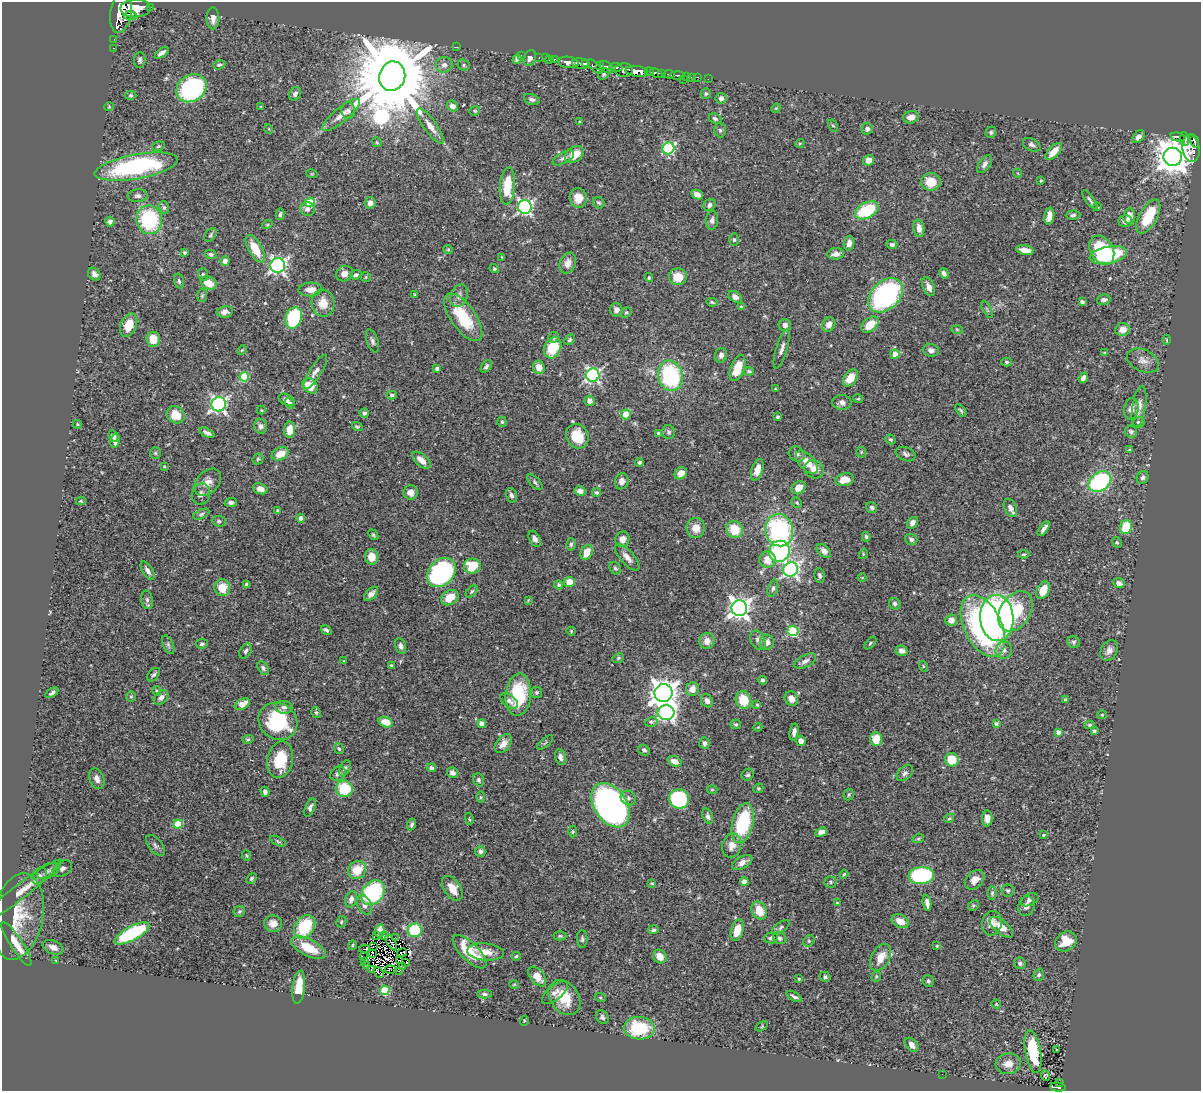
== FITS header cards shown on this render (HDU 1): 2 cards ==
NAXIS1  =                 1199
NAXIS2  =                 1089

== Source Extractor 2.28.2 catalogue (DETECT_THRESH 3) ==
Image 1199 x 1089 px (HDU 1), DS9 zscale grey, 1 PNG px = 1 image px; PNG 1203 x 1093 px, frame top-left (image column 1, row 1089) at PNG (2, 2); each listed source drawn as its Kron ellipse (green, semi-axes under 4 px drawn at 4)
Background 0.456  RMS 0.02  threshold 0.0611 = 3 sigma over >= 5 px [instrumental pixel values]
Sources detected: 508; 9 with non-positive FLUX_AUTO (blend fragments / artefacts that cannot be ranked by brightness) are neither listed nor drawn; the other 499 listed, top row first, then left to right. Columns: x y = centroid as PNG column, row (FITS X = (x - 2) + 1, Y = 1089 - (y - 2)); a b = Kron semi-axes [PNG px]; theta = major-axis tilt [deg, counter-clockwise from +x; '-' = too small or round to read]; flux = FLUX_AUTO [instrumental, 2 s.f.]
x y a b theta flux
150 7 3 3 - 41
135 8 15 9 1 2000
121 12 21 10 81 2800
130 16 7 4 -1 320
213 18 11 6 -90 8.5
114 39 2 2 - 2.7
457 47 2 2 - 56
113 48 3 2 - 6.9
162 53 8 4 36 5.9
521 55 2 2 - 8.2
539 57 3 2 - 9.7
530 58 8 6 68 5.4
545 58 2 2 - 5.2
517 59 5 4 - 3.6
554 59 3 3 - 23
140 60 8 6 86 3.3
549 60 3 2 - 13
568 62 10 5 -7 770
586 63 4 3 - 160
581 64 9 5 -9 570
219 65 6 4 21 2.5
444 65 8 7 - 7.3
464 65 6 5 - 2.8
599 66 4 3 - 71
595 67 9 4 -46 120
606 67 7 5 -37 330
616 67 6 3 -5 160
624 70 9 6 -1 430
637 71 11 5 -8 1100
649 72 5 3 - 180
656 73 7 4 -24 180
604 74 6 5 - 2.5
661 74 3 3 - 200
669 74 5 3 - 80
677 75 7 3 0 44
392 76 15 13 72 28000
687 76 3 3 - 19
691 77 3 2 - 5.3
697 77 3 2 - 8.9
708 79 2 2 - 4.3
683 80 2 2 - 4.9
191 88 16 13 34 200
295 94 7 5 59 4.4
706 94 5 5 - 2.4
131 95 6 4 -2 2.2
721 98 5 5 - 5.8
532 99 8 5 -20 4
452 106 6 5 - 8.4
109 107 5 3 - 1.1
261 107 3 3 - 1.1
776 108 5 3 - 1.2
348 111 8 6 -86 4.7
475 111 5 4 - 1.8
341 115 24 7 39 15
911 117 8 6 14 8.4
715 119 6 5 - 3.2
580 121 3 2 - 0.94
833 125 6 4 -60 2
430 126 21 6 -54 14
269 129 5 3 - 1.1
867 129 6 5 - 5.3
720 130 7 6 - 2.8
991 132 6 5 - 2.3
1138 137 7 5 44 6.5
1178 137 7 4 -12 91
1185 139 7 3 -83 130
1194 141 7 3 -69 240
377 142 5 4 - 1.7
800 143 5 3 - 1.5
1032 145 9 6 -28 4.1
158 146 6 4 20 1.9
668 148 6 5 - 140
1191 148 14 8 -84 280
1054 152 11 5 46 15
574 154 10 7 36 23
1173 157 9 9 - 3200
563 158 12 5 28 5.1
869 160 6 5 - 14
985 164 10 5 56 4.9
136 167 42 12 10 190
1017 173 4 3 - 1.1
312 174 6 3 -17 1.2
1041 180 3 3 - 1.1
931 182 10 8 -1 22
507 186 18 7 85 39
697 195 6 4 -26 8.9
138 196 10 6 3 4.7
578 198 10 8 -81 17
1090 200 11 3 -54 3.2
310 202 5 4 - 54
370 203 6 5 - 5.4
599 203 6 5 - 2.4
710 205 6 5 - 5.3
525 207 7 7 - 330
1098 207 4 2 - 0.96
164 208 6 5 - 2.5
307 209 7 6 - 5.8
867 210 12 7 28 76
280 214 6 4 76 2.7
1073 215 7 4 3 2.9
1049 216 8 5 83 11
1129 216 8 6 82 15
1148 216 19 8 61 51
149 220 14 13 - 110
712 220 9 6 84 5
1125 221 7 5 -1 5.5
110 222 5 4 - 4.8
267 225 5 3 - 1.4
919 228 8 5 -83 10
210 235 8 5 51 2.6
734 240 6 5 - 2.6
849 243 7 5 80 7
892 244 5 4 - 3.3
255 249 15 7 -60 28
448 249 5 4 - 1.5
1025 250 9 5 -10 13
1102 250 16 11 -59 63
184 252 4 3 - 2
211 254 6 4 -15 2.9
836 254 8 5 4 8.3
1108 255 19 8 11 130
502 257 3 3 - 1.1
225 261 5 4 - 5.9
568 263 11 8 67 9.6
278 265 7 7 - 420
494 269 5 4 - 2.2
944 273 5 4 - 3.7
94 274 7 5 -49 5.8
203 274 6 5 - 2.5
344 274 9 7 25 9.4
356 275 6 4 20 3.4
366 277 5 5 - 1.7
678 277 9 8 - 25
649 278 4 3 - 1.8
179 281 7 4 -75 2.6
209 283 8 6 -28 19
929 287 10 5 -67 9.3
310 289 12 7 3 12
415 294 3 3 - 1.4
885 295 20 14 45 260
202 296 6 5 - 2.1
459 296 12 8 69 6.9
735 297 7 5 -32 6
1104 300 7 5 13 4.3
712 302 5 4 - 2.1
1082 302 4 3 - 4.2
323 303 13 11 -86 21
741 307 4 3 - 1.1
987 309 9 3 -61 1.8
616 310 6 6 - 6.8
225 312 8 5 10 6.4
626 312 6 4 36 2.2
463 317 28 12 -55 59
294 318 11 8 73 90
829 324 7 6 - 8.6
129 325 12 8 67 26
785 325 6 6 - 7.1
870 325 10 6 39 23
957 329 6 4 -2 1.7
1123 330 7 6 - 12
554 337 5 5 - 3.1
153 339 7 7 - 21
570 340 6 4 46 2.6
1167 340 5 3 - 1.5
372 341 12 5 -73 4.3
553 348 11 8 66 49
782 349 20 5 74 7.1
242 350 5 3 - 1.3
931 350 8 6 -4 6.1
1104 353 3 3 - 1.2
895 354 4 4 - 13
721 355 7 6 - 5.2
1143 361 17 11 -24 11
1007 362 5 4 - 2.2
486 366 7 4 51 3.1
539 367 7 6 - 14
738 368 13 7 70 31
437 369 4 3 - 2.6
749 371 5 4 - 1.9
315 372 20 5 57 8.8
593 375 6 6 - 320
670 376 15 12 -76 130
244 377 5 4 - 54
850 378 9 6 54 21
1083 378 5 4 - 5.8
310 386 8 6 -44 26
775 389 4 3 - 1.4
392 395 5 3 - 2.4
858 399 5 3 - 1.4
287 400 9 5 -30 6.5
590 401 5 5 - 6.4
842 402 9 7 -3 6.1
290 403 6 4 -50 2.6
219 404 7 7 - 410
1139 406 20 6 81 11
1131 409 11 7 80 9.7
261 410 4 3 - 1.6
961 410 7 4 -52 2.1
364 413 4 4 - 5
626 414 5 5 - 23
176 415 9 8 - 24
777 417 4 3 - 2.4
502 422 5 4 - 2.2
1139 423 6 5 - 4.6
77 424 5 4 - 1.6
261 426 7 6 - 5.6
357 427 5 3 - 1.7
290 430 8 5 87 18
669 432 7 6 - 3.3
1131 432 6 5 - 3.6
207 433 8 4 -26 4.8
659 433 4 3 - 2.9
113 436 6 5 - 5.5
577 436 13 11 -61 40
890 439 5 4 - 2.2
115 441 7 4 79 5.5
1130 450 4 3 - 1.4
861 452 5 5 - 1.7
155 453 5 5 - 1.9
280 454 9 6 24 19
797 454 8 7 - 4.9
906 454 10 6 -23 4.2
258 459 6 5 - 2.1
421 460 11 5 -41 13
639 462 4 4 - 2.6
807 462 14 7 -47 18
164 466 3 2 - 1.2
814 469 10 8 -28 14
757 470 11 5 72 14
681 473 6 5 - 11
1143 477 7 5 62 3.6
844 480 9 6 9 19
622 481 8 6 77 7.4
208 482 16 11 45 12
535 482 10 5 -46 3.2
1100 482 12 9 36 140
799 488 7 6 - 17
260 489 8 5 -19 8.1
580 491 5 4 - 8.8
411 492 7 7 - 7.2
596 493 4 4 - 2.3
201 494 11 9 71 7.2
511 495 7 5 -74 4
81 501 5 4 - 1.8
231 503 6 4 2 5
797 503 5 5 - 2.3
872 508 6 5 - 3.4
1010 508 9 6 -65 5.9
277 511 4 3 - 1.6
201 514 8 4 25 2.8
301 518 4 4 - 8.5
219 521 7 5 -4 3
912 523 6 5 - 7
1126 527 7 6 - 40
696 528 10 9 - 15
734 529 8 8 - 30
1044 529 8 3 55 5.4
779 530 16 14 -78 180
373 535 6 4 -51 2
866 537 5 4 - 2.4
535 539 8 5 -61 7
622 539 8 7 - 10
911 539 6 5 - 4.2
1117 542 6 4 -65 1.9
571 544 6 4 75 2.5
779 551 11 10 - 170
824 551 8 5 -45 6.3
587 552 8 5 65 18
863 554 5 3 - 1.2
1024 554 6 3 10 2.1
372 557 8 6 -81 13
627 557 17 6 -49 10
767 559 8 8 - 19
472 566 8 7 - 36
615 568 6 5 - 2.7
791 569 7 7 - 380
148 571 10 5 -58 5.8
441 572 16 12 47 270
820 575 7 5 -82 3
862 578 4 3 - 0.95
569 582 5 5 - 21
1119 583 6 5 - 6.1
247 584 4 4 - 3.7
559 585 4 4 - 2.9
222 588 8 7 - 24
773 588 9 5 73 3.6
1043 590 9 6 65 24
472 591 7 4 46 2.4
371 594 8 5 45 6.5
450 598 9 7 34 24
147 600 9 6 -80 4.2
528 600 4 4 - 1.1
895 604 6 5 - 3.8
739 608 8 8 - 830
1015 611 22 15 58 66
997 618 23 16 -86 610
951 620 6 5 - 11
983 626 33 18 -64 260
326 630 6 4 -33 3.2
571 631 5 3 - 1.3
793 631 5 5 - 100
758 640 10 7 -63 6.4
707 641 8 7 - 11
767 642 7 7 - 7.9
1074 642 7 5 -32 2.8
870 643 7 4 46 2.1
202 644 6 5 - 2.8
168 645 10 5 -66 3.8
401 646 8 5 -74 4.5
1004 650 8 8 - 7.3
1109 650 11 8 58 7.6
246 651 8 5 59 3.3
902 651 6 5 - 7
618 658 6 4 24 2.3
344 661 4 2 - 0.91
805 661 12 6 28 6.3
391 665 3 3 - 1.7
923 666 5 3 - 1.3
263 668 7 5 -53 3.3
153 675 8 5 49 3.1
763 680 4 4 - 3.4
692 689 7 6 - 11
157 691 5 4 - 1.8
52 693 7 4 33 3.6
536 693 5 5 - 2.3
663 693 9 8 - 1600
518 695 21 12 85 71
131 697 5 5 - 2
161 698 8 6 45 6.1
791 699 7 6 - 11
743 700 9 7 -72 30
1065 700 4 3 - 2.5
509 701 10 6 -36 5
707 701 7 5 -60 5.4
242 704 8 5 28 15
757 705 4 4 - 1.7
284 707 9 6 -4 4.6
316 712 5 4 - 2.3
666 713 8 7 - 350
1102 715 4 4 - 1.5
278 721 20 18 -36 88
386 722 7 5 -18 19
651 722 6 4 12 2.2
996 723 4 3 - 3.6
482 724 4 4 - 12
736 724 5 5 - 2.4
1089 725 5 4 - 2
758 727 4 3 - 1.1
1094 731 4 3 - 2.1
794 732 8 4 80 5.9
1058 732 4 4 - 5
248 739 6 4 16 1.9
876 739 7 6 - 23
801 741 5 4 - 8.1
545 742 10 4 41 2.2
704 743 6 5 - 4.1
503 744 11 7 50 11
339 749 6 4 -55 2.1
644 750 6 5 - 3.6
560 757 8 5 -77 5.6
280 760 18 12 77 42
952 760 7 6 - 31
674 761 7 5 -22 9.3
345 768 8 5 61 3.5
431 768 5 4 - 5.6
453 773 6 5 - 6.2
905 773 9 6 42 4.3
338 774 8 6 34 4.6
748 775 6 5 - 2.7
97 779 11 7 -71 7.9
478 780 7 5 -70 3.2
758 788 5 4 - 1.8
344 789 8 8 - 50
712 790 5 3 - 1.4
265 792 5 4 - 4.8
849 795 6 5 - 2.3
480 797 5 4 - 1.4
628 798 8 7 - 4.6
679 799 10 9 - 130
611 805 24 16 -57 800
310 807 10 5 66 4.5
708 816 8 5 -72 4.4
949 818 5 4 - 1.8
987 818 8 5 87 10
469 819 6 2 -77 1.4
743 823 20 10 76 110
178 824 5 4 - 37
412 824 6 4 64 3
573 832 6 4 88 1.7
821 832 6 4 21 9.1
1044 835 4 3 - 1.3
918 839 6 3 19 1.7
278 841 8 4 -28 2.2
155 845 12 6 -50 4.2
732 845 12 9 75 11
480 851 5 5 - 4.6
246 856 5 3 - 1.5
742 863 11 6 28 8.7
62 869 10 7 31 5.7
357 870 10 8 39 29
48 871 12 7 25 6.9
844 874 4 4 - 1.6
921 875 13 8 6 170
39 876 9 6 58 4.6
251 878 6 4 48 2.7
975 880 11 8 43 12
744 882 4 4 - 11
830 882 6 5 - 2.4
652 883 3 3 - 1.3
452 888 14 8 -56 18
1008 890 6 6 - 2.5
20 892 52 7 38 21
373 893 14 10 51 130
992 893 6 4 88 2.2
351 899 8 5 73 6.3
1030 900 9 5 27 5
837 903 3 3 - 1.7
927 903 8 4 -81 7.3
365 905 10 7 -66 8.9
973 905 6 5 - 2
1026 906 10 8 77 6.6
759 910 9 7 -63 24
239 912 6 5 - 2.3
18 917 43 25 79 56
900 921 9 6 -26 16
341 922 6 5 - 2.2
992 923 12 9 78 11
273 924 9 8 - 11
305 927 13 9 55 66
781 927 10 5 37 3.3
1001 927 14 6 -40 19
415 930 7 7 - 68
653 930 5 4 - 2.6
737 930 11 6 73 22
380 931 7 4 81 5.8
132 933 19 7 28 130
385 935 3 2 - 2.5
377 936 2 2 - 2
560 936 6 4 -1 2.1
396 938 3 2 - 0.52
771 938 7 5 1 3.8
780 938 7 5 -30 4
582 939 9 5 -89 3.1
809 941 6 5 - 2.3
1066 941 11 9 33 27
391 942 9 2 -58 0.37
16 944 25 6 -57 19
353 945 5 3 - 1.5
937 946 4 3 - 1.4
53 947 11 6 -23 8.3
373 947 2 2 - 1.1
309 948 19 8 -27 33
365 949 5 2 - 3.3
470 952 22 9 -44 42
486 952 18 8 -5 16
372 953 3 2 - 1.6
402 953 5 3 - 0.83
516 956 4 4 - 2
660 956 7 6 - 12
363 957 3 2 - 1.4
881 957 14 9 62 19
56 960 3 2 - 0.98
400 960 3 2 - 0.43
365 961 4 3 - 3
406 963 4 2 - 1.4
1020 963 6 5 - 3.8
367 965 2 2 - 0.84
403 967 3 2 - 0.88
371 969 3 2 - 1.1
390 970 5 2 - 0.98
399 971 3 2 - 0.98
379 972 6 2 -56 2.8
1039 975 6 5 - 3.2
876 976 6 4 70 1.9
537 977 11 7 -50 17
825 977 5 5 - 2.7
799 979 3 3 - 1.5
928 981 6 5 - 2.7
514 984 5 3 - 1.2
299 987 16 6 84 30
385 990 5 4 - 72
555 992 15 7 39 8.5
485 994 7 4 -1 3.3
794 996 8 4 -31 3.5
600 997 5 3 - 1.6
564 998 19 14 -54 38
996 1004 5 3 - 1.2
602 1017 7 6 - 3.7
524 1021 5 3 - 1.3
762 1026 6 4 33 1.6
639 1028 15 11 -3 77
912 1045 8 5 -51 7.8
1057 1050 2 2 - 0.83
1033 1052 22 8 -81 72
1008 1064 12 10 6 14
942 1074 2 2 - 1.3
1045 1075 5 4 - 5.6
1060 1082 3 2 - 13
1058 1087 8 4 -5 83
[9 non-positive-flux detections neither listed nor drawn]